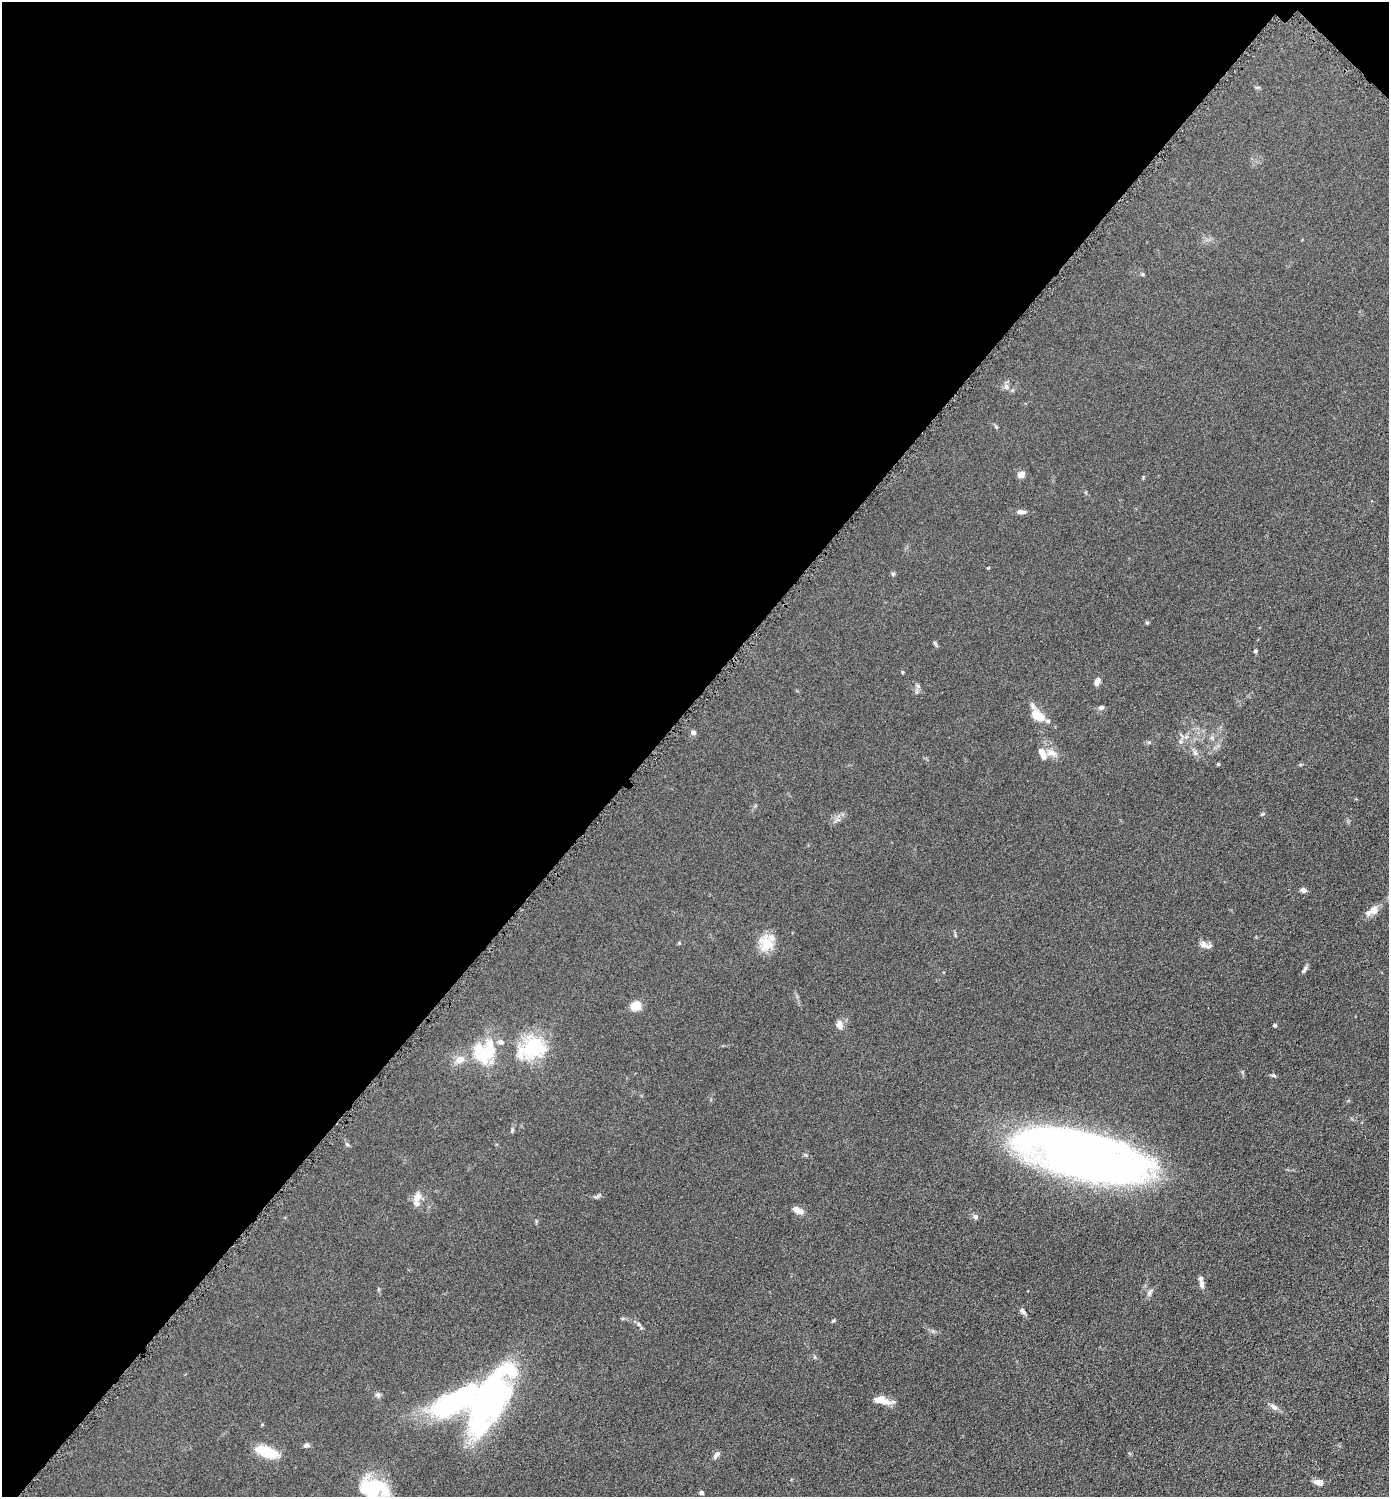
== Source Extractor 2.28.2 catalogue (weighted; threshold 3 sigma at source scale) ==
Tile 2 of 4 x 4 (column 2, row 1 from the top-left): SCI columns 1539-2925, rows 4491-5985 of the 5993 x 5990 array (HDU 1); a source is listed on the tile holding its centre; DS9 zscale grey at full resolution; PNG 1391 x 1499 px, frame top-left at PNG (2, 2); no overlay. Shown black and unused: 47% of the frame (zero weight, under 4 of 8 exposures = <1% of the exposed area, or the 3 px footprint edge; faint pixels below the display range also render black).
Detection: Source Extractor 2.28.2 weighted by HDU 2 'WHT'; one run over the whole footprint, this tile lists its part. Background 0.0898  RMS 0.0077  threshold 0.0314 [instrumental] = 3 sigma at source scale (4.09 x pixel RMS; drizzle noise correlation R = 1.36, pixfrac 0.8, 0.05/0.05 arcsec/px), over >= 5 px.
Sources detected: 63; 3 inside a brighter object's white glare — not listed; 8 inside a brighter listed object's ellipse — not listed separately; the other 52 listed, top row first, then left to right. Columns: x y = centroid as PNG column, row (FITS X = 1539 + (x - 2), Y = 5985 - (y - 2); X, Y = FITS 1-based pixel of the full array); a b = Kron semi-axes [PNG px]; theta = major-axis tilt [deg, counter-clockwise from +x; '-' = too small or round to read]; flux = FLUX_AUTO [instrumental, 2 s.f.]
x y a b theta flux
1143 274 5 4 - 0.85
1006 387 6 6 - 1.8
1021 475 7 7 - 4.1
1021 512 11 5 1 2.9
893 574 6 5 - 1
1147 622 6 4 -1 0.8
935 643 9 3 -61 1
1255 651 5 4 - 0.89
902 672 5 3 - 0.67
1097 682 10 7 65 2.8
1033 706 11 6 -67 2.6
1101 707 7 6 - 1.8
1038 716 12 7 -29 16
693 732 6 5 - 2.2
1051 753 15 8 -9 5.4
1195 753 8 6 -70 2.1
1303 890 7 5 -12 2.4
1373 910 17 9 38 6
955 935 6 3 -73 0.79
679 943 5 4 - 0.67
766 943 20 19 - 13
1204 944 15 7 -31 4
1305 968 8 6 67 1.7
636 1006 10 8 17 9.6
840 1024 10 7 -77 4.5
1275 1025 3 3 - 1.5
532 1048 38 27 21 39
489 1049 33 15 85 20
459 1059 12 10 17 5.8
1273 1075 7 4 -18 1.1
512 1130 7 4 65 1.1
347 1144 6 4 -44 0.96
1085 1156 101 36 -15 630
417 1197 16 9 67 5.9
798 1210 13 7 -26 5.1
975 1216 7 6 - 1.7
1202 1285 10 6 -75 2.8
1150 1292 12 5 57 2
1023 1311 10 5 -53 1.9
833 1321 6 3 20 0.79
639 1324 6 5 - 1.3
378 1395 8 6 -22 1.7
495 1395 52 29 78 130
881 1398 24 8 -26 7.6
453 1403 59 22 25 100
1274 1407 11 7 -33 3.1
306 1445 8 6 11 1.9
266 1452 21 10 -21 21
716 1455 10 5 56 2.4
1318 1482 10 6 -6 4.7
372 1486 32 27 -8 38
702 1492 5 4 - 1.9
Isophote crosses this tile's border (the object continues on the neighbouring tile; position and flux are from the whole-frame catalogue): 1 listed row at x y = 372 1486
Unlisted compact peaks at least as high as the median listed source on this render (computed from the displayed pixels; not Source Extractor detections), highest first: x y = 1218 764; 988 568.